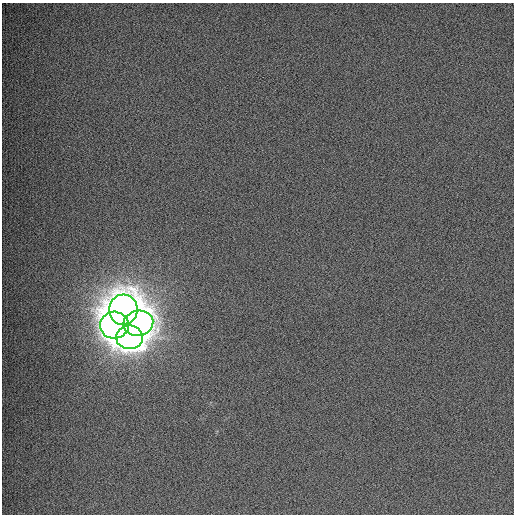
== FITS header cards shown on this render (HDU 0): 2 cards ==
NAXIS1  =                  512
NAXIS2  =                  512

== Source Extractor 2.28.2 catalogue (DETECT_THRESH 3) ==
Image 512 x 512 px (HDU 0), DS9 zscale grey, 1 PNG px = 1 image px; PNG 516 x 516 px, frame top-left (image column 1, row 512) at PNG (2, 3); each listed source drawn as its Kron ellipse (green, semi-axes under 4 px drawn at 4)
Background 512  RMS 15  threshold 45.7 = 3 sigma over >= 5 px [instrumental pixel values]
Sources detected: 4; all 4 listed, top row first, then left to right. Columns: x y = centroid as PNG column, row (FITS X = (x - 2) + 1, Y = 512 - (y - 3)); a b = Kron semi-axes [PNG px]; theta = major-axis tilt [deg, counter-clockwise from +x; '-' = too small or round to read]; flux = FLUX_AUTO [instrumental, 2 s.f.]
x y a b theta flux
123 310 15 14 - 1.6e+06
138 323 15 12 13 1.6e+06
114 325 14 13 - 1.6e+06
129 337 13 11 3 1.8e+06